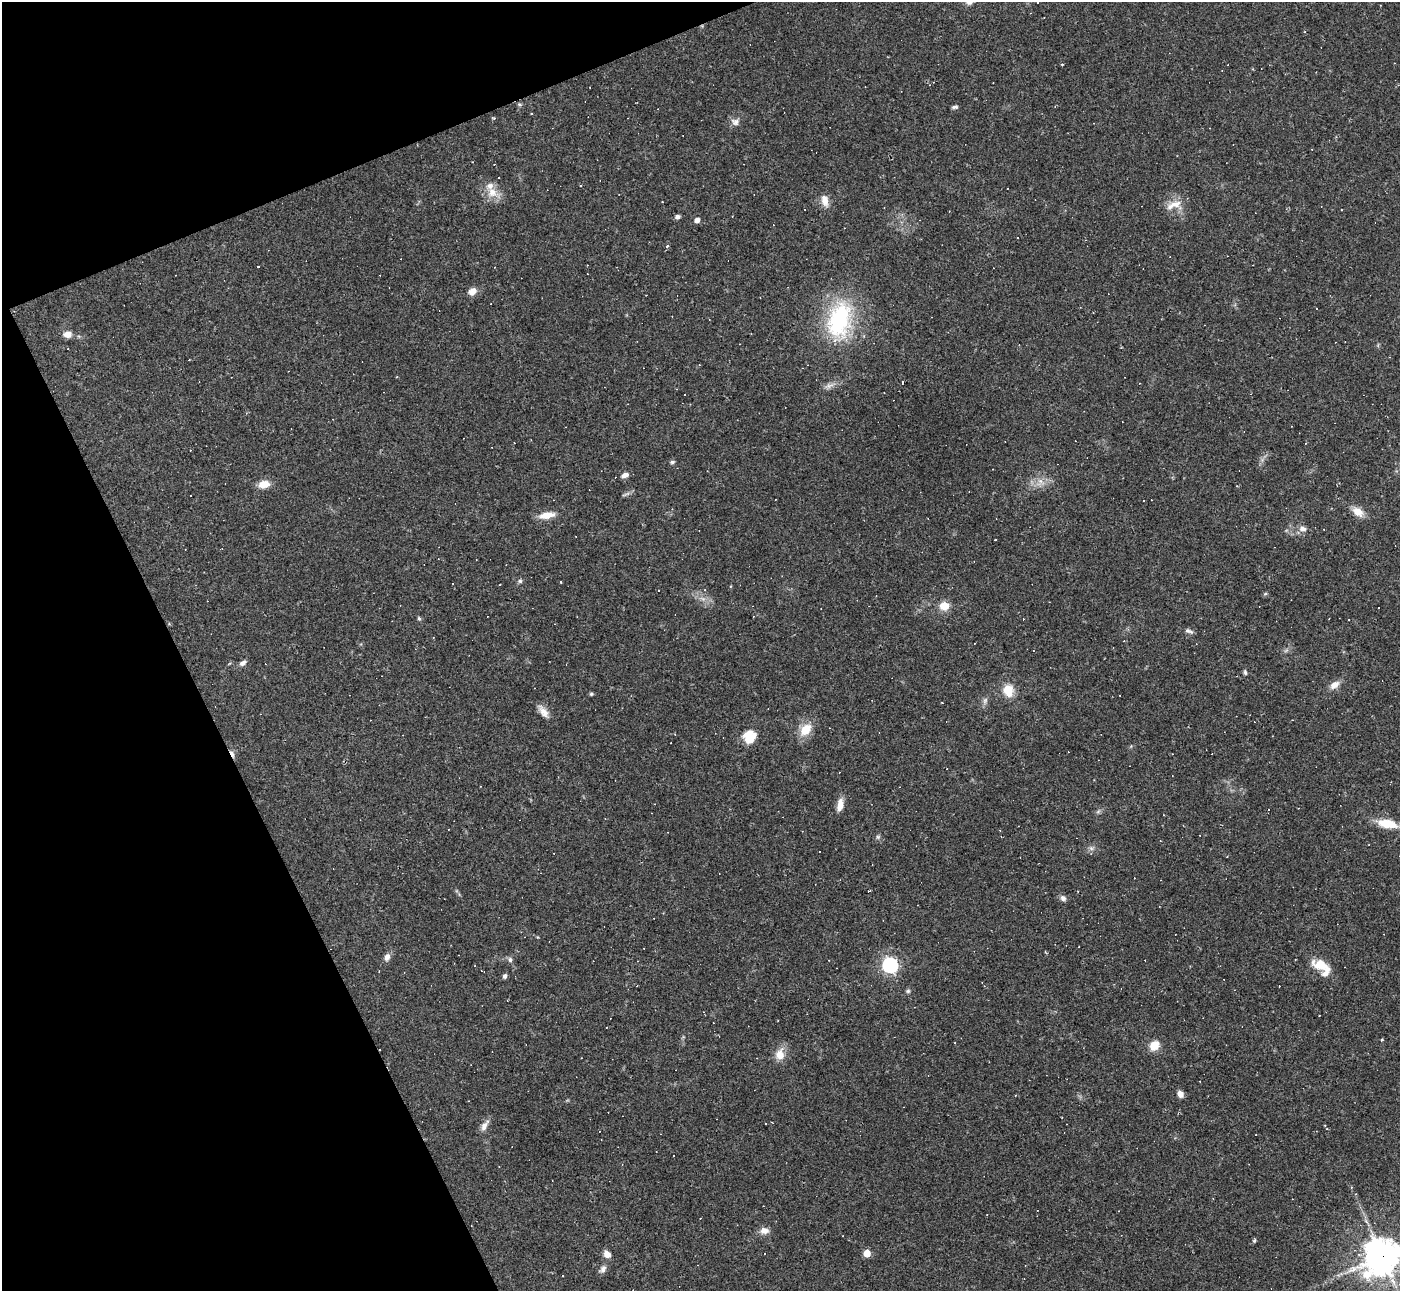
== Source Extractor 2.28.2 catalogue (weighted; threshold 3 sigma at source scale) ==
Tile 5 of 4 x 4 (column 1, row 2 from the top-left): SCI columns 1-1398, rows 2858-4146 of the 5594 x 5585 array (HDU 1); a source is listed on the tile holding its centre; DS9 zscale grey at full resolution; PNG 1402 x 1293 px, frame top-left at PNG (2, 2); no overlay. Shown black and unused: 20% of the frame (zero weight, under 2 of 3 exposures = <1% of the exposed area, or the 3 px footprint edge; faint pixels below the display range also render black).
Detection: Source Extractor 2.28.2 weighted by HDU 2 'WHT'; one run over the whole footprint, this tile lists its part. Background 0.064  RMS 0.0055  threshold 0.0248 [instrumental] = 3 sigma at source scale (4.5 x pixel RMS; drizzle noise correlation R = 1.50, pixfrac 1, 0.05/0.05 arcsec/px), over >= 5 px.
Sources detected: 136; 1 too faint to see at this stretch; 52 cosmic-ray / hot-pixel residue — not listed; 4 inside a brighter listed object's ellipse — not listed separately; the other 79 listed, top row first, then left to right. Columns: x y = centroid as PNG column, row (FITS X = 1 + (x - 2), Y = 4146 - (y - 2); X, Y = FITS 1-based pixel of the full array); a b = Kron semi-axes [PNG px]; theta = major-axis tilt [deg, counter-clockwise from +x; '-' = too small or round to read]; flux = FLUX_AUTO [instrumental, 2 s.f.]
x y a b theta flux
969 2 9 7 25 2.7
1037 2 2 2 - 0.38
1305 32 3 3 - 0.57
1062 64 4 2 - 0.42
519 104 6 4 -43 0.79
955 107 7 4 1 1.2
531 114 3 2 - 0.59
735 122 12 9 -21 2.8
1007 188 2 2 - 0.46
492 192 16 14 -52 7.7
825 201 16 9 -76 4.7
1176 204 15 10 24 5.9
1341 209 2 2 - 0.56
677 217 6 5 - 1.5
697 220 5 4 - 3.7
1018 237 3 3 - 1.2
667 246 4 4 - 0.92
472 291 11 9 34 3.9
839 320 54 32 78 55
68 334 11 7 0 4.1
699 365 3 3 - 0.53
902 382 3 2 - 0.47
685 394 2 2 - 0.51
672 462 6 5 - 0.97
625 475 8 5 21 2.8
1040 481 9 6 -36 2.8
264 484 12 8 9 6.6
190 495 3 2 - 0.42
1358 512 14 9 -35 6.1
547 515 19 8 10 6.7
1303 528 10 8 -7 2.8
995 540 2 2 - 0.5
185 549 2 2 - 0.3
222 549 3 2 - 0.39
520 581 6 5 - 1.1
560 582 3 2 - 0.56
1265 594 6 4 19 0.67
944 606 10 9 - 6.8
1379 608 3 2 - 0.43
419 618 6 4 -68 0.8
1188 631 13 5 -15 2
243 663 9 5 39 2.1
1245 672 7 4 -80 0.96
1334 685 12 8 35 4.4
1008 690 7 6 - 20
591 694 5 4 - 0.81
985 700 10 5 64 1.6
543 712 19 8 -52 4.5
806 729 15 10 46 11
675 734 2 2 - 0.38
749 739 16 12 19 8.5
840 805 15 7 80 4.9
1269 810 3 2 - 0.42
1387 824 22 9 -11 14
878 837 6 5 - 1
1160 841 3 2 - 0.32
1091 848 6 6 - 1.6
1063 898 8 6 -44 1.9
387 957 9 7 69 2.7
510 960 7 5 -88 1.5
890 965 6 6 - 160
1321 966 26 12 -22 9.7
483 971 7 2 -20 0.45
505 976 6 5 - 1.3
908 991 6 5 - 0.94
606 1027 3 2 - 0.5
1382 1039 3 3 - 0.71
1154 1045 12 9 42 7.5
780 1055 13 12 - 6.4
1180 1094 7 6 - 3.4
484 1126 16 7 60 3.6
1351 1187 4 3 - 0.5
764 1231 11 9 -2 3.7
1254 1240 6 4 68 0.79
867 1253 5 5 - 12
607 1254 9 7 -50 3.5
1359 1255 6 5 - 1.5
1382 1256 13 12 - 930
603 1269 10 7 56 2.5
Overlapping masked pixels (flux is a lower limit): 1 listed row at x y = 1382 1256
Isophote crosses this tile's border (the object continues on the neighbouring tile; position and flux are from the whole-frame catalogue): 3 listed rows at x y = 969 2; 1037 2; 1382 1256